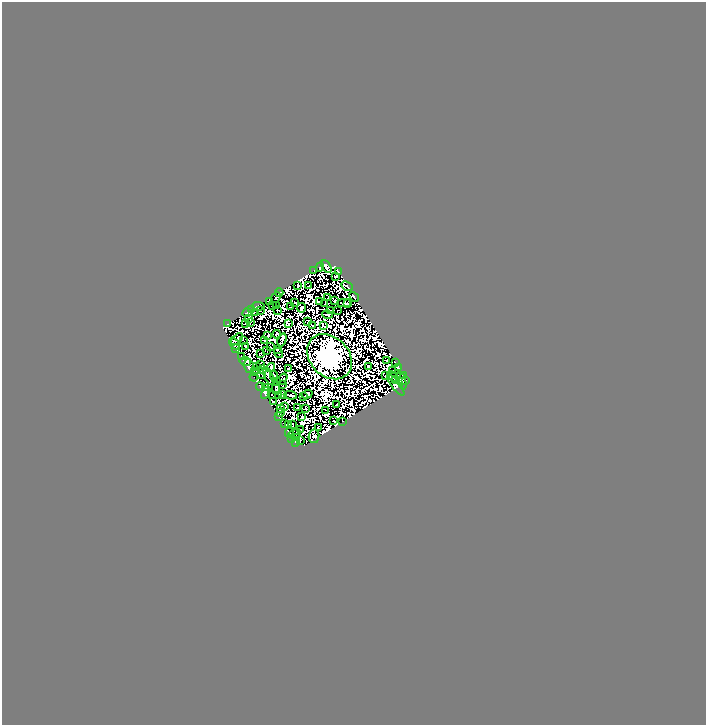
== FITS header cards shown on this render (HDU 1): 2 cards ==
NAXIS1  =                  704
NAXIS2  =                  723

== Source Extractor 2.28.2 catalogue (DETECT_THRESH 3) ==
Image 704 x 723 px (HDU 1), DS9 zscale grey, 1 PNG px = 1 image px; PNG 708 x 727 px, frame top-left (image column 1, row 723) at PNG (2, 2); each listed source drawn as its Kron ellipse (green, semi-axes under 4 px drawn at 4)
Background 3.38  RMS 1.6e-04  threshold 4.87e-04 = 3 sigma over >= 5 px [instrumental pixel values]
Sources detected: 237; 120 with non-positive FLUX_AUTO (blend fragments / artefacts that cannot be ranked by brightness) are neither listed nor drawn; the other 117 listed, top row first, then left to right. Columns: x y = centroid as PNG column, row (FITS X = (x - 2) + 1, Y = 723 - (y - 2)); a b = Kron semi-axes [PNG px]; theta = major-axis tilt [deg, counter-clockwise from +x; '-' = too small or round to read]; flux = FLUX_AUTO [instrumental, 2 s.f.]
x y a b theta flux
326 266 7 3 -61 17
320 267 4 2 - 1.1
314 270 3 2 - 5.6
338 272 4 3 - 29
336 276 3 3 - 9.9
298 285 3 3 - 6.9
309 286 3 2 - 4.9
347 286 6 3 -28 12
279 292 4 2 - 11
354 297 5 2 - 4.7
276 298 6 2 50 6.1
327 298 3 2 - 13
270 301 4 3 - 39
334 301 4 3 - 3.2
295 302 3 2 - 10
319 302 4 2 - 16
325 303 3 2 - 9.9
344 303 7 2 -3 11
348 303 4 2 - 8.3
272 305 2 2 - 6.7
277 305 2 2 - 9.4
258 306 6 3 -3 31
291 307 2 2 - 11
302 308 5 3 - 9.1
251 310 2 2 - 0.14
277 310 2 2 - 10
338 310 3 2 - 5.7
260 311 2 2 - 20
330 311 3 2 - 11
256 312 3 2 - 17
247 313 5 3 - 54
327 315 5 2 - 8.7
248 318 3 2 - 6.3
308 321 2 2 - 7.4
250 322 3 2 - 11
228 324 2 2 - 9.2
245 324 3 2 - 3.3
289 324 4 2 - 13
312 325 2 2 - 11
323 326 4 2 - 11
276 334 4 4 - 12
268 335 3 2 - 4.6
237 339 7 3 43 32
243 340 3 2 - 4.8
264 340 4 2 - 7.8
282 340 7 3 69 17
234 343 7 4 -49 87
246 346 3 3 - 13
270 347 2 2 - 7.7
236 349 3 2 - 15
277 349 3 2 - 7.5
266 350 3 2 - 0.94
260 353 3 2 - 6.1
278 353 5 2 - 12
241 357 3 2 - 19
330 357 25 19 -45 88000
245 361 5 3 - 46
387 361 3 2 - 4
395 363 3 3 - 25
260 364 4 2 - 3.4
249 366 7 5 -76 23
256 367 4 2 - 24
369 367 3 2 - 24
398 367 3 3 - 14
271 368 4 2 - 15
288 368 2 2 - 1.5
262 370 4 2 - 13
392 370 3 2 - 5.4
254 371 2 2 - 8.2
262 374 3 2 - 6.8
403 375 3 2 - 12
268 376 9 3 -68 3.9
274 376 5 3 - 2.8
386 376 3 2 - 11
393 376 7 2 -39 6
254 377 4 2 - 2.2
282 379 6 3 54 1.8
395 379 4 2 - 4.5
406 380 3 2 - 8.8
402 381 9 4 -75 10
277 382 3 2 - 11
282 384 3 2 - 3.6
396 385 12 4 -52 26
260 387 4 3 - 59
265 388 4 2 - 50
276 388 6 2 88 14
266 393 7 4 63 11
282 394 3 2 - 8.7
307 394 5 3 - 23
272 395 3 2 - 12
279 395 3 2 - 13
290 395 6 2 -4 6.5
304 397 3 3 - 11
274 402 4 2 - 17
337 405 3 2 - 10
284 407 3 3 - 5.4
298 408 3 2 - 8.5
280 409 3 2 - 15
306 409 4 3 - 3.2
326 410 2 2 - 3.8
280 413 3 2 - 26
278 416 3 2 - 8.1
302 417 3 2 - 16
334 421 3 2 - 6.4
343 421 3 2 - 25
285 424 2 2 - 12
292 424 3 2 - 2.1
289 425 3 2 - 9.2
318 428 4 2 - 1.8
301 429 4 2 - 0.043
289 433 5 3 - 29
294 434 6 2 29 12
314 436 7 5 81 42
296 437 2 2 - 10
292 438 2 2 - 4.8
300 440 4 2 - 3.9
295 442 2 2 - 20
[120 non-positive-flux detections neither listed nor drawn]